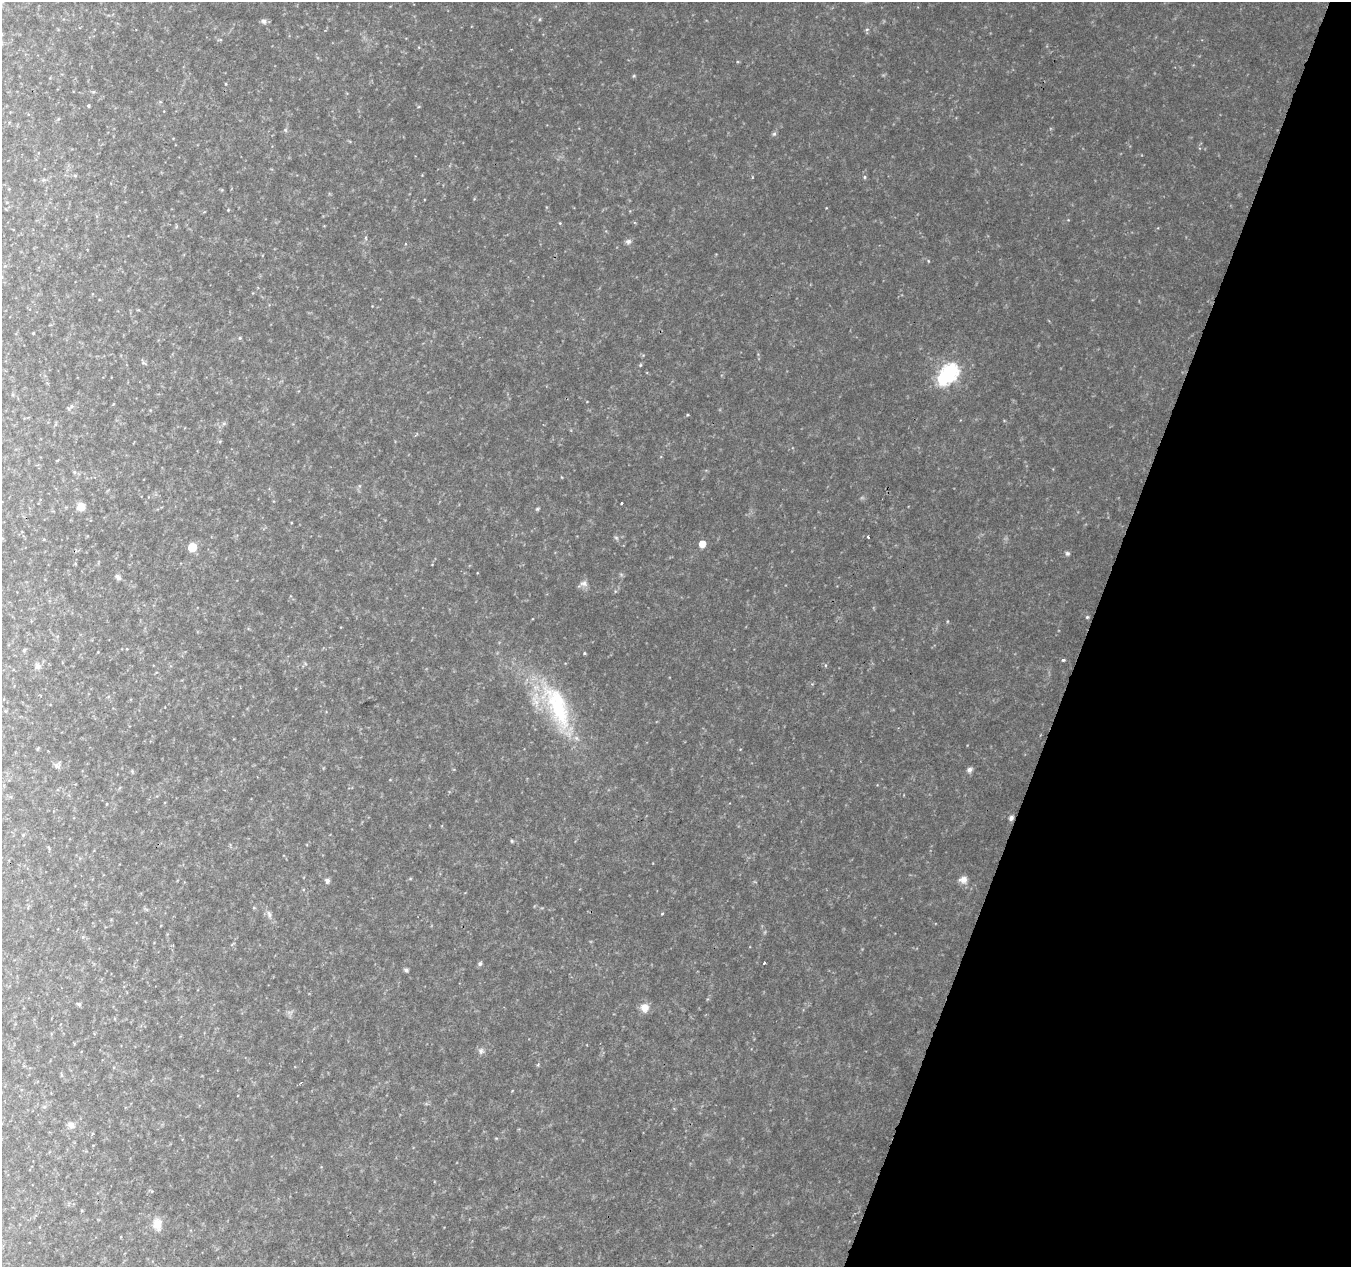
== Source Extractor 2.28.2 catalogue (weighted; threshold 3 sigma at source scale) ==
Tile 8 of 4 x 4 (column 4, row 2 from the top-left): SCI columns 4055-5403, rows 2811-4075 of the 5403 x 5556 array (HDU 1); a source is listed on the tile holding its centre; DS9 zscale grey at full resolution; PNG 1353 x 1269 px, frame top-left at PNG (2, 2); no overlay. Shown black and unused: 20% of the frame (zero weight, under 2 of 3 exposures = <1% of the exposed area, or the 3 px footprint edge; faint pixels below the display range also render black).
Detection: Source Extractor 2.28.2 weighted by HDU 2 'WHT'; one run over the whole footprint, this tile lists its part. Background 0.151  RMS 0.015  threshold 0.0665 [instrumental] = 3 sigma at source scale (4.5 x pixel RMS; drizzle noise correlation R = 1.50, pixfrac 1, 0.0396/0.0396 arcsec/px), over >= 5 px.
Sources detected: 16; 1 inside a brighter object's white glare — not listed; the other 15 listed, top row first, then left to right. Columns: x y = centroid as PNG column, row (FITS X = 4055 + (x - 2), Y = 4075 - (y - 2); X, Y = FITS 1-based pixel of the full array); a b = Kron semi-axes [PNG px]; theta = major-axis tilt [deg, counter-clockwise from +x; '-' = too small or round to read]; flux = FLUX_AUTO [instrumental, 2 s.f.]
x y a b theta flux
264 21 6 4 -89 1.9
950 372 7 6 - 180
621 503 3 2 - 1.1
81 507 9 9 - 6.9
868 537 3 2 - 2.1
702 544 5 4 - 9.9
192 547 5 5 - 27
1063 660 3 3 - 1.3
558 708 44 16 -75 59
969 770 5 5 - 3.6
1011 818 5 4 - 3
964 879 7 7 - 4.5
327 881 5 5 - 2.5
645 1007 9 8 - 6.6
157 1224 12 8 65 8
Unlisted compact peaks at least as high as the median listed source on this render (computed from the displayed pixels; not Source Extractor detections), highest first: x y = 1067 553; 628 241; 584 583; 774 134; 406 970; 480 964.